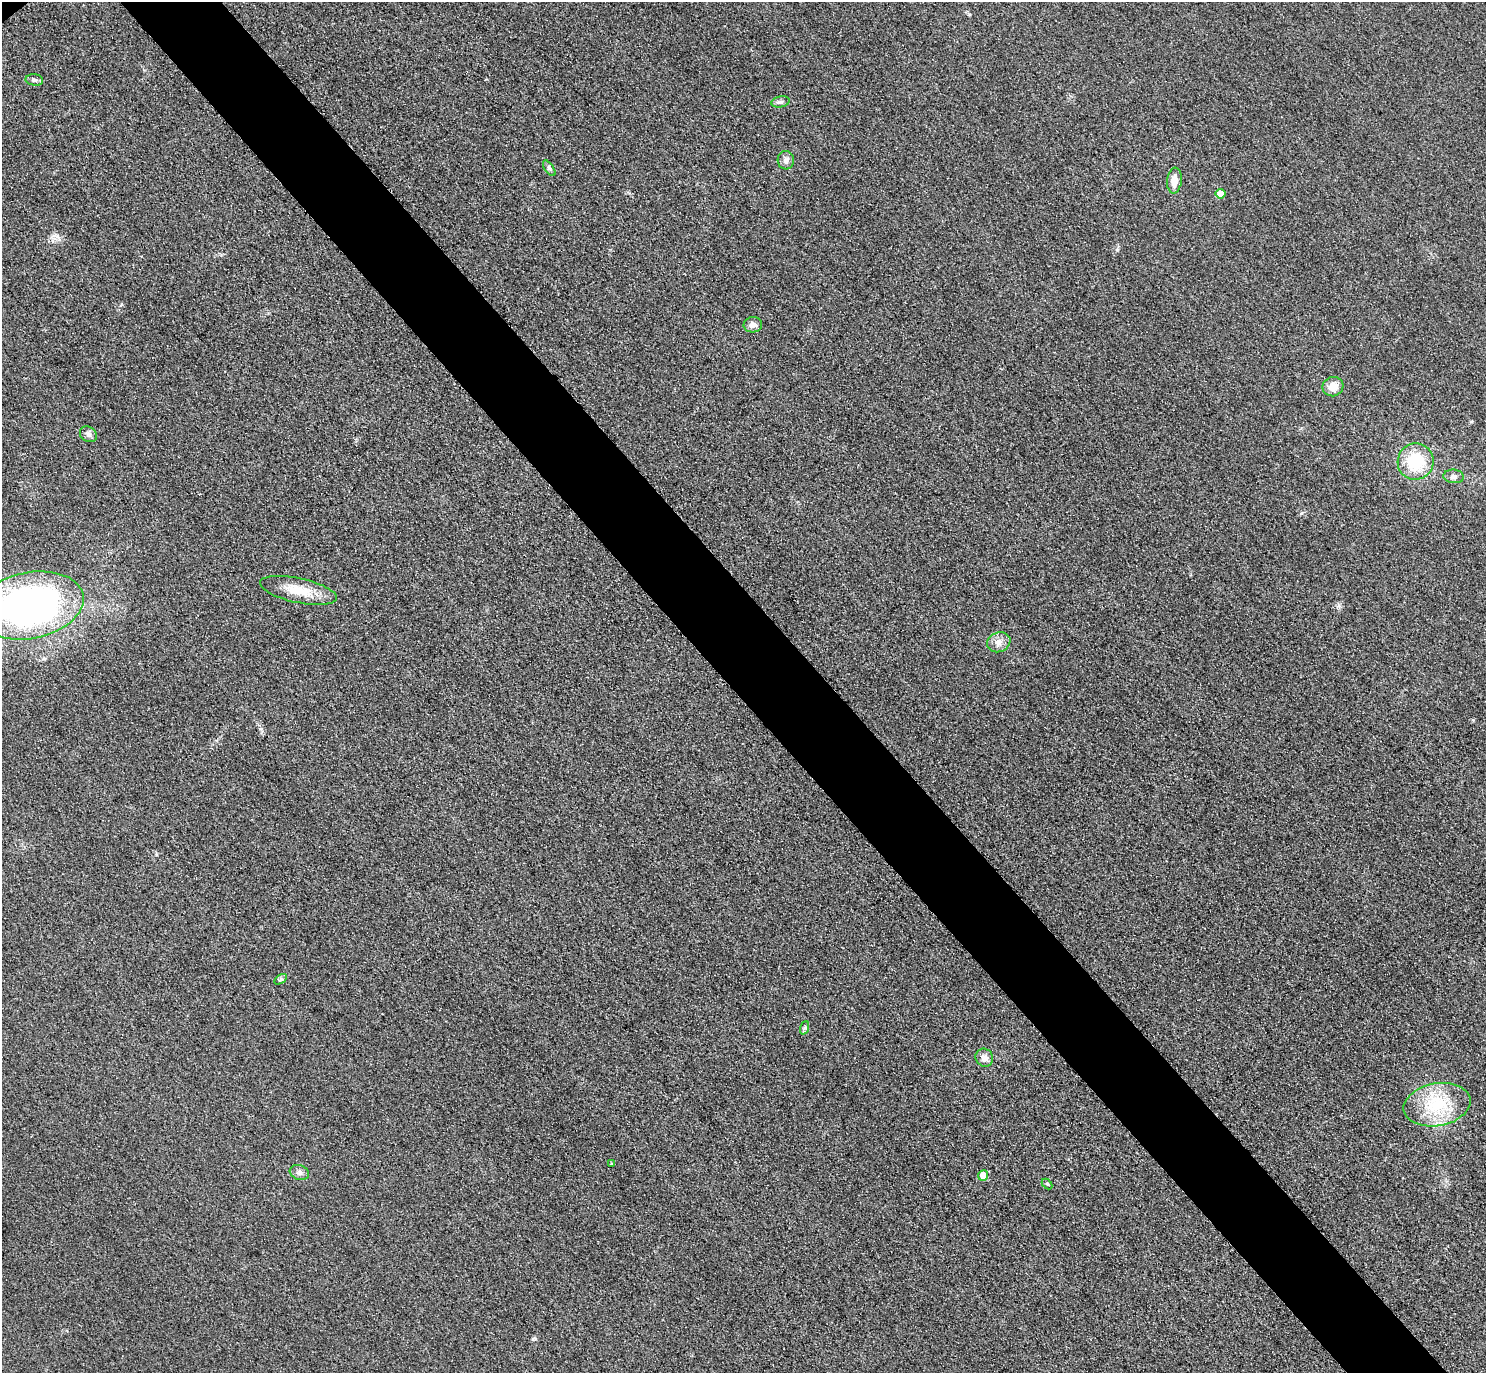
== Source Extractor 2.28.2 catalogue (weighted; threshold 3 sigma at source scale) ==
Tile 6 of 4 x 4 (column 2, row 2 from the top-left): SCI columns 1515-2998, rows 3069-4439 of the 5997 x 5994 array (HDU 1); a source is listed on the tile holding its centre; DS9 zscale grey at full resolution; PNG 1488 x 1375 px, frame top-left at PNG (2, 2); each listed source drawn as its Kron ellipse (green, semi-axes under 4 px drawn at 4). Shown black and unused: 7% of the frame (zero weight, under 3 of 4 exposures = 3% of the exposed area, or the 3 px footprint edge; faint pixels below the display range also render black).
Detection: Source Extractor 2.28.2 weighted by HDU 2 'WHT'; one run over the whole footprint, this tile lists its part. Background 0.0556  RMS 0.019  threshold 0.0835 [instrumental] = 3 sigma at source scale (4.5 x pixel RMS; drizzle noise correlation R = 1.50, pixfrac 1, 0.05/0.05 arcsec/px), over >= 5 px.
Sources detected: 22; all 22 listed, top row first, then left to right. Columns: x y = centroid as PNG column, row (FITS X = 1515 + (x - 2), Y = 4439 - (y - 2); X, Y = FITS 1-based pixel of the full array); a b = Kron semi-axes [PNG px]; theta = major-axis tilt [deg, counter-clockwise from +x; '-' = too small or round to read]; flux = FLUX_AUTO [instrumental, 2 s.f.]
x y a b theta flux
34 80 9 5 -10 4.6
780 102 9 5 10 4.9
786 160 9 8 - 7.7
549 168 9 4 -55 3.7
1174 180 13 7 84 19
1220 194 5 5 - 22
753 325 9 7 4 11
1333 387 10 9 - 19
88 434 9 7 -34 6.4
1416 462 18 18 - 81
1454 476 10 7 -6 6.8
298 590 39 12 -12 45
30 605 54 33 11 740
999 642 12 10 21 13
281 979 7 4 31 3.1
804 1028 7 4 70 3.5
984 1058 9 8 - 11
1437 1105 34 21 10 91
612 1164 3 3 - 1.8
299 1172 10 7 -19 7.1
983 1175 5 5 - 24
1047 1184 6 4 -45 2.2
Isophote crosses this tile's border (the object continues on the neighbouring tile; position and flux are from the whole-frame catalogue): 1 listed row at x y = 30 605
Unlisted compact peaks at least as high as the median listed source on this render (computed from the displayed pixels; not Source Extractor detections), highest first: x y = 533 1339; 1117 250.